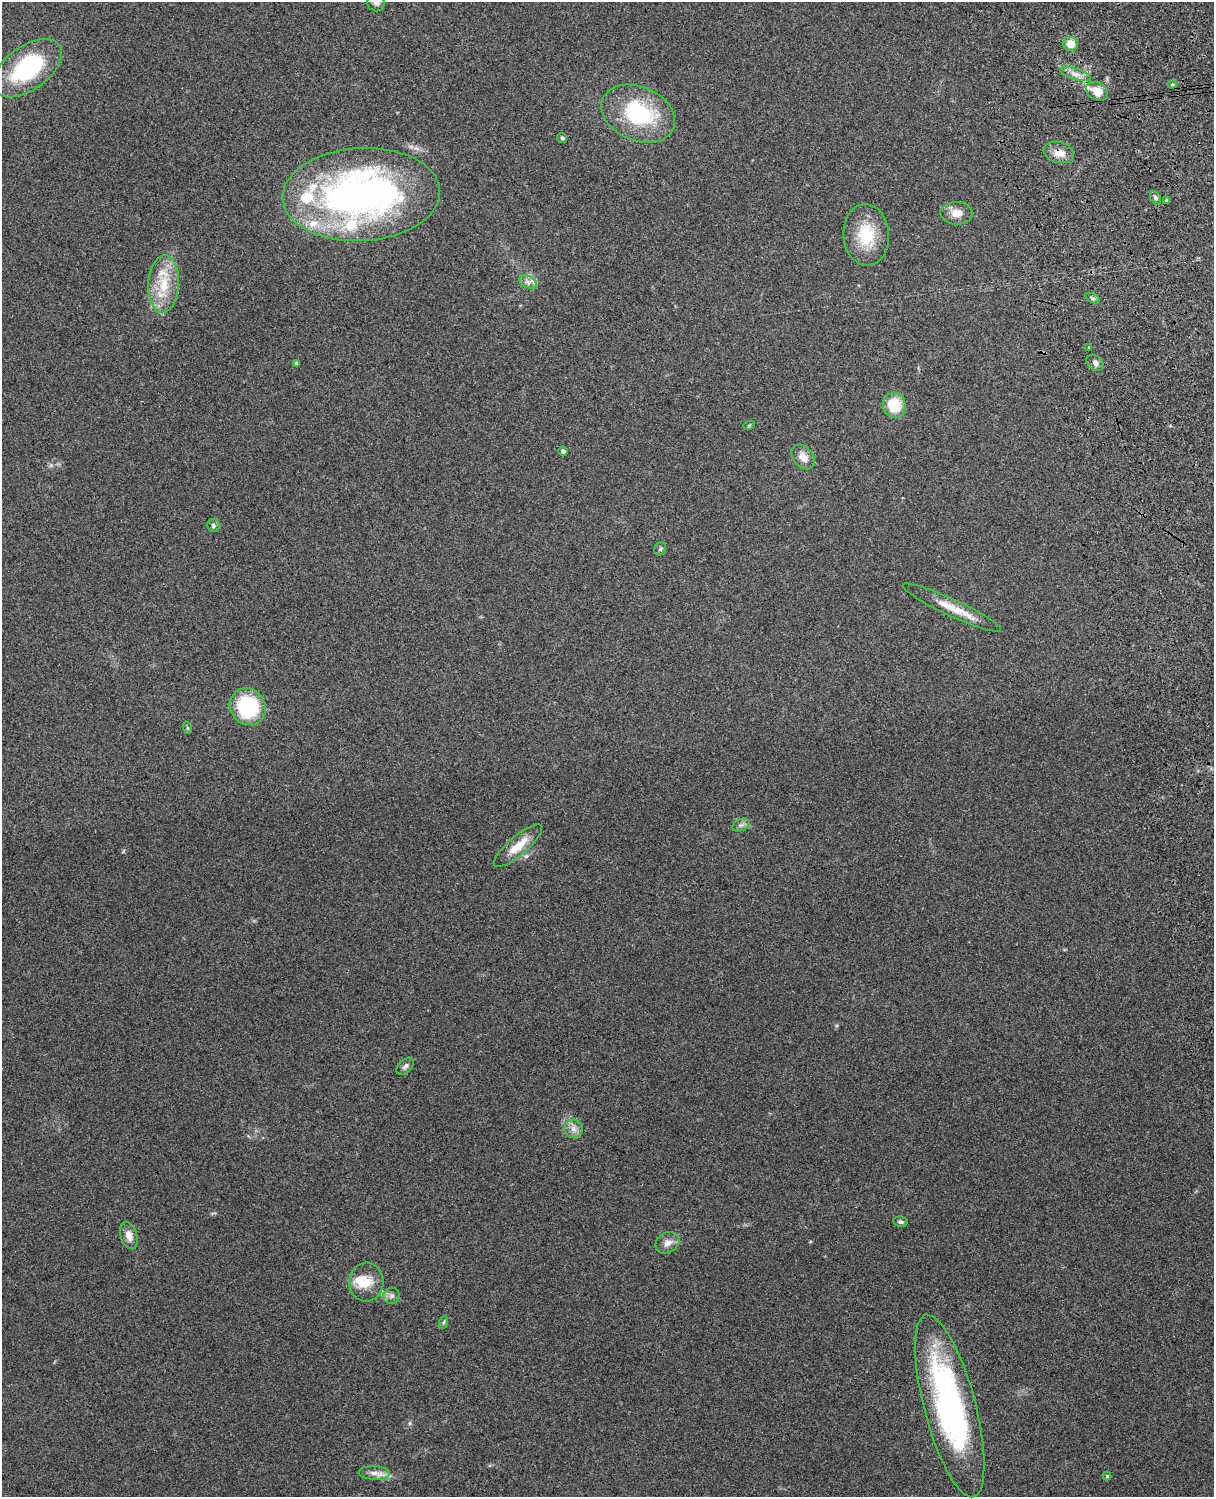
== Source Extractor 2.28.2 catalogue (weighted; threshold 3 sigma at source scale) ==
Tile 6 of 4 x 3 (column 2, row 2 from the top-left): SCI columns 1332-2543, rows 1661-3155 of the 5088 x 4928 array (HDU 1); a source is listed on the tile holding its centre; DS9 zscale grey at full resolution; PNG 1216 x 1499 px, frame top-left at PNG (2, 2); each listed source drawn as its Kron ellipse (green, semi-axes under 4 px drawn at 4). Shown black and unused: <1% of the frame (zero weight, under 3 of 4 exposures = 6% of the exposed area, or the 3 px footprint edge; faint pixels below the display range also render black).
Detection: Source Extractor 2.28.2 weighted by HDU 2 'WHT'; one run over the whole footprint, this tile lists its part. Background 0.264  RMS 0.0089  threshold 0.0402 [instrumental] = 3 sigma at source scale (4.5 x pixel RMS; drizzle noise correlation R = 1.50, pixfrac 1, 0.05/0.05 arcsec/px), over >= 5 px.
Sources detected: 47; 5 inside a brighter listed object's ellipse — not listed separately; the other 42 listed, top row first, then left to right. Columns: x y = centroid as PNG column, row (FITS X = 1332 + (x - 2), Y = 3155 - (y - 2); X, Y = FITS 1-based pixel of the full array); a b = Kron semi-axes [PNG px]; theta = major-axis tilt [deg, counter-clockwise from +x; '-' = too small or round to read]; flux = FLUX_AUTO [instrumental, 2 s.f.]
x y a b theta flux
376 2 9 8 - 3.3
1071 44 7 7 - 15
27 68 39 22 36 87
1075 74 15 5 -16 6
1172 84 5 4 - 1.2
1097 91 12 8 -28 15
638 114 38 27 -23 78
562 138 5 4 - 1.6
1059 152 15 10 -16 9.8
361 194 79 46 3 380
1155 198 7 5 -59 1.9
1167 201 3 3 - 1.6
957 213 16 11 -2 9.8
866 235 31 23 -85 36
528 282 9 6 -25 3.7
164 284 29 15 86 29
1093 298 8 4 -26 1.7
1088 348 3 3 - 2.5
296 363 4 3 - 2.5
1095 363 10 7 -39 3.1
894 405 12 11 - 28
749 425 6 3 19 1
563 451 5 4 - 2.3
803 457 14 9 -50 9.1
213 526 7 6 - 1.9
660 549 7 5 58 1.6
952 608 54 8 -25 19
248 707 19 17 -51 71
188 728 6 4 -70 1
741 825 9 5 24 2.7
518 846 31 9 41 17
405 1066 10 6 44 3
573 1129 9 9 - 5.6
900 1222 7 5 -12 2.1
129 1235 14 8 -72 7.6
667 1243 13 10 33 6.3
366 1282 19 17 85 16
392 1296 8 8 - 3.3
444 1322 6 4 70 1.4
950 1406 94 25 -75 230
374 1473 15 7 -3 6.1
1107 1476 4 4 - 1.2
Overlapping masked pixels (flux is a lower limit): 1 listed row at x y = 1059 152
Isophote crosses this tile's border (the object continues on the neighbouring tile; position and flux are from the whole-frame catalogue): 1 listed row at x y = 376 2